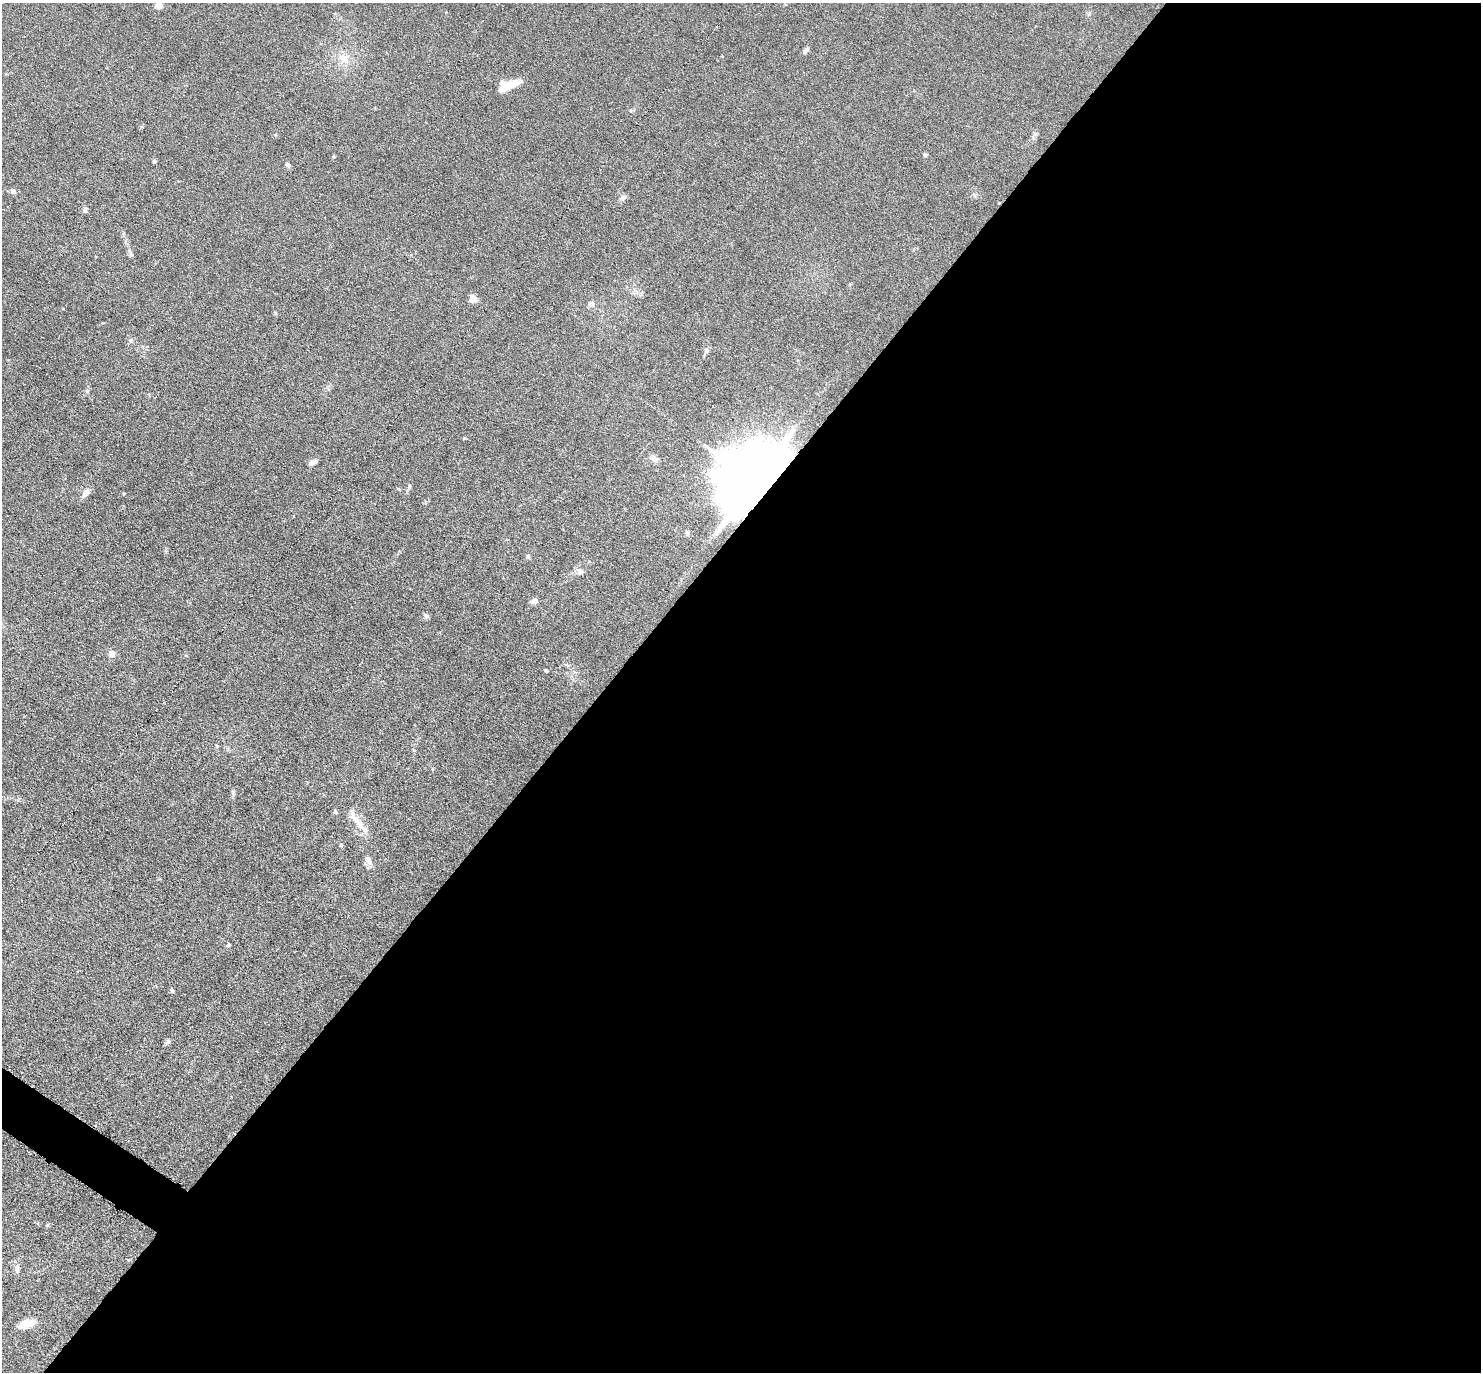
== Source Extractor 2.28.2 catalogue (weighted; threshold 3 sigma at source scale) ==
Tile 12 of 4 x 4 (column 4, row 3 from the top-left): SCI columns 4482-5960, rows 1817-3186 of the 6088 x 6079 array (HDU 1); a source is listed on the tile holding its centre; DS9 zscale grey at full resolution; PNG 1483 x 1374 px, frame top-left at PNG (2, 3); no overlay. Shown black and unused: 60% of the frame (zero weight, under 3 of 6 exposures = <1% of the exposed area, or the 3 px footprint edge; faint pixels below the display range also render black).
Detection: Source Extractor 2.28.2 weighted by HDU 2 'WHT'; one run over the whole footprint, this tile lists its part. Background 0.0331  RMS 0.0038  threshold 0.0154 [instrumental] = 3 sigma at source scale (4.09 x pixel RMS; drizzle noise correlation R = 1.36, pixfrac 0.8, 0.05/0.05 arcsec/px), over >= 5 px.
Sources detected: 36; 1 inside a brighter object's white glare — not listed; the other 35 listed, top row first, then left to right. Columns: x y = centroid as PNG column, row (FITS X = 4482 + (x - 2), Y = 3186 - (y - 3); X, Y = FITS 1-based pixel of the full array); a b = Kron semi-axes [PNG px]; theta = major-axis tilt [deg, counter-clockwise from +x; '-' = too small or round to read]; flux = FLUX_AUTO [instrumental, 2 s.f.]
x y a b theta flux
159 5 7 6 - 2.3
806 51 9 6 42 0.88
344 58 12 9 -40 3.3
513 84 22 7 25 5
925 155 5 4 - 0.69
154 161 5 4 - 0.62
288 165 7 5 -48 0.88
13 191 7 6 - 1
623 197 9 5 9 0.94
85 210 7 5 72 0.75
130 254 7 4 -89 0.64
473 299 9 7 -76 2
131 341 7 5 -1 0.73
706 350 7 6 - 0.95
654 459 13 7 -19 1.4
313 462 9 5 24 1.7
754 482 20 14 51 5300
86 493 12 8 46 1.9
687 533 7 5 -72 0.82
528 557 6 5 - 0.55
580 572 8 7 - 1.3
534 601 8 7 - 1.2
426 616 8 5 -18 0.74
112 654 7 6 - 1.9
546 670 4 3 - 0.45
335 812 5 4 - 0.73
358 822 35 7 -54 4.9
341 845 4 4 - 0.43
368 861 15 6 -58 1.5
228 945 5 4 - 0.46
172 990 5 5 - 0.6
168 1041 7 6 - 0.67
48 1225 6 4 69 0.37
17 1269 12 5 -83 1.4
27 1324 14 7 16 6.3
Overlapping masked pixels (flux is a lower limit): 1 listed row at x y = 754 482
Isophote crosses this tile's border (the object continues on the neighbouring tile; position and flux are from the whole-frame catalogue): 1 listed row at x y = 159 5
Unlisted compact peaks at least as high as the median listed source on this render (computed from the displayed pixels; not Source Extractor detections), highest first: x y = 87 391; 409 486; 464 438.